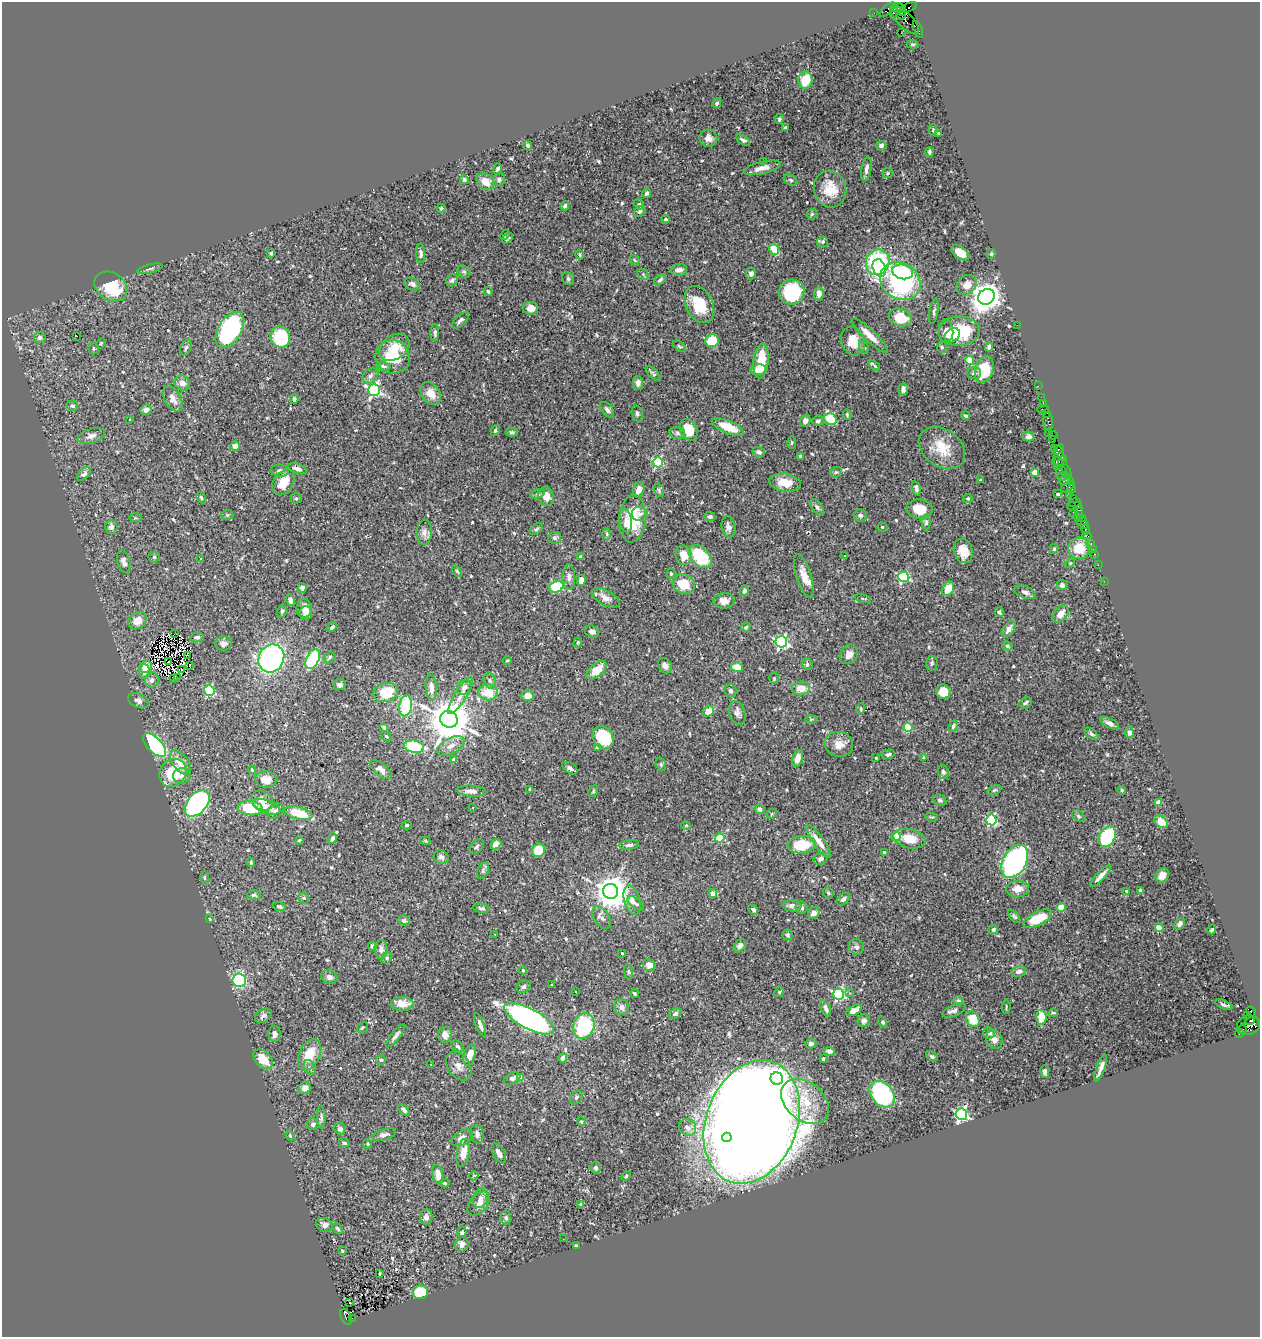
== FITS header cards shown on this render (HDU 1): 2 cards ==
NAXIS1  =                 1258
NAXIS2  =                 1335

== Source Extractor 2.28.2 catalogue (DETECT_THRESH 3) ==
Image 1258 x 1335 px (HDU 1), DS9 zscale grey, 1 PNG px = 1 image px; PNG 1262 x 1339 px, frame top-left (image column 1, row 1335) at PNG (2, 2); each listed source drawn as its Kron ellipse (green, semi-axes under 4 px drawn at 4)
Background 0.422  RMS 0.02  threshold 0.0591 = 3 sigma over >= 5 px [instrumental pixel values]
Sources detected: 588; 2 with non-positive FLUX_AUTO (blend fragments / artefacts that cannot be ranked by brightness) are neither listed nor drawn; of the other 586, the 500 brightest by FLUX_AUTO listed and drawn (86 fainter detections omitted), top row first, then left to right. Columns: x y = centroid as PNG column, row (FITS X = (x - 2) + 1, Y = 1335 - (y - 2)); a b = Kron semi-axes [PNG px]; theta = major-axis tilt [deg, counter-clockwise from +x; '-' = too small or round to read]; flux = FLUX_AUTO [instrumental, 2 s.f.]
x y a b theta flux
898 8 7 3 -3 16
908 8 9 3 24 180
887 10 9 3 43 73
894 12 6 4 80 330
903 12 4 3 - 250
874 13 2 2 - 6.5
901 15 3 2 - 210
905 20 19 7 -46 300
918 29 9 3 -69 46
901 33 3 2 - 1.6
913 44 6 3 -5 1.6
805 80 8 7 - 44
717 103 5 4 - 2.7
779 119 5 3 - 1.9
785 128 4 3 - 2.1
933 130 5 4 - 1.7
938 133 4 3 - 2.3
708 138 9 8 - 8.4
743 140 8 4 -29 3.2
527 145 5 4 - 2.4
881 146 5 5 - 4.1
929 152 5 4 - 2.6
763 161 2 2 - 18
762 168 19 6 13 11
497 169 6 3 70 2.6
866 169 12 5 80 5.4
888 173 5 5 - 1.8
499 179 7 6 - 3.9
464 180 4 4 - 4.3
791 180 7 5 -28 2.6
485 181 9 7 -43 16
830 189 18 16 -76 30
647 193 5 4 - 3.5
639 204 5 5 - 2.5
565 206 5 4 - 3
441 208 4 4 - 2.6
640 211 6 5 - 2.5
812 214 5 5 - 1.8
665 219 4 3 - 2.3
505 235 5 2 - 1.6
508 238 6 3 45 1.6
823 242 5 5 - 2.8
774 249 6 4 -54 37
271 253 3 3 - 2.2
421 253 9 4 -87 4.1
960 253 10 6 -37 16
991 254 5 4 - 1.8
580 255 5 3 - 1.8
635 260 5 4 - 1.6
878 262 13 11 62 170
879 268 9 6 -70 39
150 269 13 4 14 3.1
679 270 8 6 7 8.2
464 272 7 5 -35 2.5
902 272 10 7 -13 70
751 273 6 5 - 4.5
643 274 6 4 -46 2.6
568 279 6 5 - 2.7
452 280 6 5 - 3.3
660 280 7 4 43 2.6
900 281 21 18 -34 210
412 284 8 6 -23 4.9
966 285 11 9 44 13
111 287 17 13 -34 57
488 292 4 3 - 1.7
792 292 13 12 - 95
819 294 6 5 - 7.1
986 297 8 7 - 1700
699 305 19 13 -63 38
530 308 8 6 3 10
934 312 12 4 81 3.1
900 318 12 8 -19 33
460 320 10 5 44 3.9
1017 325 2 2 - 48
230 330 20 11 59 200
946 331 11 7 -85 12
959 331 21 14 2 67
435 333 9 4 88 2.7
870 335 24 6 -44 16
952 335 8 6 38 9.8
77 336 2 2 - 18
40 337 6 5 - 3.7
280 337 11 9 -69 85
712 341 7 6 - 37
853 341 15 11 -69 22
101 343 5 4 - 1.6
679 346 7 3 -35 1.5
394 347 16 12 35 20
864 347 7 4 -61 2.2
942 347 5 5 - 2.6
989 347 4 4 - 4.4
93 348 6 5 - 2.9
186 348 8 5 70 2.8
393 357 17 16 - 51
970 360 5 4 - 36
761 361 17 7 84 36
874 365 6 2 -39 2.6
383 366 7 5 -7 3.3
984 369 13 9 71 44
758 370 8 5 5 15
653 373 9 4 -47 2.5
974 373 7 6 - 3.8
370 376 9 6 45 4.5
182 383 8 7 - 8.8
638 383 7 5 -86 4.6
1038 386 2 2 - 10
903 389 6 4 87 5.3
374 390 6 6 - 280
431 393 12 9 -54 14
1041 397 2 2 - 20
173 399 14 8 -62 9
294 399 5 3 - 3.2
1043 403 2 2 - 13
72 406 6 5 - 3.4
1043 409 6 2 0 51
146 410 5 5 - 6.3
607 410 9 5 -53 5.2
1047 413 3 2 - 37
637 414 8 5 -74 3.5
847 415 5 4 - 1.6
966 416 4 3 - 2.4
830 419 6 5 - 37
129 420 3 2 - 2
805 421 6 5 - 5.9
818 421 5 5 - 3.1
1048 422 9 4 -82 110
728 427 17 6 -22 33
495 430 5 4 - 1.6
689 430 11 8 -64 31
512 432 6 4 0 2.3
677 433 8 6 -16 3.1
1048 433 4 3 - 54
1053 435 5 2 - 44
91 436 14 7 18 7
1029 436 6 5 - 3.8
1053 439 2 2 - 11
792 443 6 3 89 1.5
235 446 5 4 - 8.5
942 448 25 18 -36 35
1054 448 3 2 - 14
1058 450 6 3 40 41
759 452 6 4 -20 4.4
800 456 3 3 - 1.6
1059 458 12 5 -87 230
1058 461 5 3 - 130
658 462 5 5 - 110
1063 462 5 3 - 38
297 469 10 5 -18 6
280 471 9 6 -6 5.4
1061 471 6 3 -22 49
836 472 6 5 - 2.1
1035 472 4 4 - 14
1067 472 7 3 -64 100
84 474 8 5 45 3.9
1063 477 6 3 17 130
980 480 3 3 - 1.4
1065 480 6 4 35 58
1070 481 3 2 - 26
283 482 14 9 54 24
785 483 16 9 -9 19
1068 487 8 3 35 91
916 488 7 3 -73 4.5
1072 489 4 3 - 49
639 490 8 5 69 10
659 490 7 5 -70 2.3
538 494 7 4 18 2.4
1058 494 3 3 - 3.4
1070 494 2 2 - 15
546 496 10 7 -78 12
201 498 6 4 -63 1.8
296 498 5 5 - 2.1
968 498 4 4 - 1.6
1073 498 3 2 - 51
1075 503 6 3 17 56
1078 505 4 3 - 39
1071 506 4 3 - 58
817 507 9 5 -53 3.9
920 509 13 9 -8 21
1079 511 6 3 90 64
1073 512 3 2 - 78
640 514 8 7 - 5.7
227 515 6 5 - 2.1
860 515 6 6 - 3.2
710 517 5 4 - 2.7
1079 517 3 2 - 35
136 518 6 3 -1 1.6
632 518 24 13 86 58
1082 518 2 2 - 33
626 521 11 6 -82 7.3
1081 521 5 3 - 36
926 522 7 4 -86 2.5
1085 525 3 2 - 32
111 527 7 6 - 5.6
728 527 11 7 -78 5.8
882 527 5 4 - 1.9
536 529 7 4 36 2.1
1086 530 5 3 - 71
424 532 12 7 88 6.3
607 534 6 4 -88 1.8
1087 536 4 2 - 15
554 538 6 6 - 3.5
1091 544 4 3 - 39
1079 548 11 10 - 29
1054 549 5 4 - 1.7
1093 549 2 2 - 7
963 551 12 9 -72 14
1095 554 3 2 - 29
684 555 10 8 -78 19
700 556 14 9 -46 78
845 556 3 3 - 2.8
154 557 5 5 - 2.3
581 557 4 3 - 4.1
201 559 3 3 - 5.1
124 561 12 6 -76 6
1070 563 5 4 - 1.5
1098 565 2 2 - 5.1
457 571 6 4 -54 1.8
671 574 5 4 - 2.1
804 576 23 7 -73 15
569 577 12 6 -88 6.4
904 577 5 5 - 140
581 580 5 4 - 9.9
1104 581 2 2 - 8.8
684 584 11 9 -24 29
1062 585 5 5 - 4.8
556 587 7 5 24 81
302 588 4 4 - 6.5
948 589 7 5 61 23
744 591 5 4 - 3.8
1025 592 11 6 -21 5.2
605 598 15 7 -29 9.3
863 599 8 3 -13 1.7
291 600 6 4 -74 4.8
724 601 10 7 4 11
304 608 9 7 90 12
282 611 7 4 80 2.8
999 612 5 4 - 3.2
306 613 7 6 - 7.9
1061 614 10 6 47 10
137 621 10 8 39 16
332 627 5 4 - 3.2
746 627 5 4 - 2
1009 629 9 5 56 7
592 631 7 6 - 6
174 634 3 2 - 2.3
197 637 7 5 12 3.1
781 642 6 5 - 240
224 643 8 7 - 5.9
578 643 5 4 - 1.4
1007 646 5 4 - 2.3
849 654 10 8 54 8
188 655 4 2 - 1.6
330 657 6 4 42 2.5
271 658 14 12 61 310
313 659 10 6 65 170
507 660 4 3 - 1.7
169 662 3 2 - 1.9
932 663 7 5 78 2.8
807 664 5 5 - 3.9
190 665 3 2 - 2
665 666 8 6 -56 5.7
146 667 6 5 - 17
737 667 6 5 - 18
181 670 3 2 - 1.9
597 670 12 6 41 22
144 672 7 5 -88 7.7
178 677 4 2 - 2.3
174 678 3 2 - 3.1
774 678 6 4 89 1.6
152 680 7 7 - 5.7
490 681 8 5 -70 3.7
340 685 6 5 - 4.5
431 687 13 5 -85 11
464 687 8 6 44 6
801 688 9 7 4 15
209 690 5 5 - 110
731 691 6 6 - 3.3
386 692 12 9 16 39
488 692 10 8 0 29
943 692 7 7 - 22
460 696 21 5 59 9.7
527 696 6 5 - 10
138 701 11 7 -23 6
1026 703 7 5 38 2.9
406 706 11 6 81 72
861 709 5 4 - 1.9
708 711 6 5 - 19
737 713 12 8 -71 6.1
449 719 9 8 - 5300
811 719 6 4 2 1.7
1110 723 10 4 -25 5
953 726 6 4 65 2.4
384 727 4 4 - 3.4
908 728 4 4 - 60
1129 732 5 4 - 4.5
1092 734 8 4 -39 2.6
386 736 6 3 -41 1.5
603 738 12 10 -58 67
839 744 14 12 -11 13
154 745 15 7 -45 220
451 746 15 8 28 11
414 747 10 6 -9 69
597 748 4 4 - 6.3
888 754 7 4 14 3.2
798 758 8 5 73 10
876 758 3 3 - 1.6
923 758 4 3 - 1.5
454 759 4 3 - 5.1
180 762 14 7 -52 20
661 764 7 5 -70 2.2
570 768 8 5 -33 4.6
252 770 4 3 - 1.6
381 770 13 6 -39 11
943 772 7 5 -70 2.9
173 773 15 13 51 51
182 776 9 7 9 6.7
266 779 10 8 -2 16
530 789 4 3 - 1.6
994 790 7 4 25 2
1122 790 4 4 - 2.1
471 791 15 5 -4 8.1
593 791 6 4 62 1.6
940 800 7 5 -30 3.2
262 801 12 9 -40 14
1158 802 4 4 - 17
197 804 15 9 48 250
267 807 14 6 -19 15
250 808 12 7 -5 49
472 808 3 3 - 2.4
760 809 5 4 - 5.1
275 811 9 7 33 4.4
299 813 14 6 -16 41
772 814 5 4 - 1.8
1079 816 7 5 -41 2.6
932 817 6 4 -17 1.7
991 820 5 5 - 140
1161 822 7 5 -37 13
407 825 5 4 - 1.8
686 825 4 4 - 1.6
896 836 4 4 - 46
1107 837 11 7 63 100
332 838 5 4 - 4
720 838 5 4 - 48
910 839 16 9 -13 23
299 840 3 2 - 1.7
425 841 5 4 - 1.6
819 841 20 5 -54 15
496 844 6 4 42 8.3
629 845 10 5 6 4.1
802 845 14 8 4 43
476 847 8 5 48 3.2
538 850 7 6 - 37
884 852 3 3 - 1.9
441 857 8 6 -37 3.9
820 859 7 5 21 4.3
1015 861 18 11 60 300
251 862 4 4 - 1.8
483 870 8 5 65 3.2
1162 875 8 6 57 8.2
1101 876 14 4 47 8.4
204 877 7 3 -89 1.5
1018 889 11 8 3 12
1140 890 4 3 - 2.1
611 891 7 7 - 2700
1126 891 3 3 - 1.7
713 893 4 4 - 7.7
828 893 6 5 - 2.7
254 895 7 5 -2 2.4
304 898 5 5 - 2
843 899 7 5 41 3.3
632 900 15 8 -76 10
636 903 10 5 -39 3.7
792 906 9 5 -5 7.5
279 907 7 4 -20 2.4
1061 907 4 4 - 36
482 908 8 4 -10 3.1
802 908 6 5 - 4.1
753 910 5 4 - 3.7
814 913 6 5 - 9.6
1014 916 8 4 -51 2.3
602 917 12 7 -58 7.3
209 919 3 3 - 1.4
1038 919 15 6 27 42
404 920 6 5 - 3.8
1180 924 6 4 52 4.2
1159 928 4 4 - 27
993 929 5 4 - 2.9
1212 930 4 3 - 2.6
495 934 3 3 - 1.7
787 935 5 5 - 3.4
372 946 4 4 - 2
740 946 7 5 50 4.4
856 947 8 7 - 4.7
381 949 9 6 -88 6.3
622 953 3 3 - 1.7
387 958 6 5 - 2.4
649 965 6 5 - 11
523 970 4 3 - 1.5
1019 971 7 5 12 6.3
628 972 7 4 -81 1.9
329 977 8 6 -22 5.5
239 980 7 6 - 130
552 985 3 3 - 1.5
524 987 7 6 - 3.2
576 992 3 2 - 1.7
779 992 5 4 - 1.7
849 992 3 3 - 2.4
634 993 4 3 - 2
838 994 5 5 - 190
958 1001 5 4 - 4.9
402 1004 11 7 -2 17
1224 1005 9 3 -24 2.6
621 1007 8 7 - 5.4
1006 1007 7 2 87 1.4
826 1008 9 4 -66 5.7
854 1010 9 4 30 12
954 1011 12 6 24 4.7
1251 1012 6 3 -64 93
1053 1013 4 3 - 1.9
675 1014 7 4 32 2.9
1247 1015 3 2 - 5.9
263 1016 9 6 33 4.6
1041 1017 7 5 -88 24
529 1019 28 10 -28 500
973 1019 8 6 -60 26
864 1021 6 6 - 6.2
1250 1021 4 3 - 150
883 1022 5 4 - 2.7
480 1025 12 4 -68 5.4
1248 1025 11 9 12 530
584 1026 13 10 72 93
362 1028 6 3 44 1.4
1242 1029 4 3 - 25
989 1033 6 5 - 4.2
1239 1033 4 3 - 40
275 1034 8 6 -86 5.8
445 1035 8 7 - 11
395 1036 14 4 51 4.9
994 1040 9 8 - 7
811 1044 5 5 - 3.9
458 1046 7 5 -40 3
829 1051 5 4 - 6.4
309 1055 16 10 65 34
470 1055 11 5 74 17
932 1056 6 4 -36 2.8
563 1058 4 4 - 7.8
263 1059 11 7 -46 27
823 1059 4 3 - 1.7
381 1060 5 5 - 1.8
431 1064 3 2 - 1.8
459 1066 16 11 -54 11
310 1067 8 5 -64 3.3
1101 1068 14 3 70 6.6
1045 1072 6 4 -82 3.2
521 1077 4 4 - 17
512 1079 9 5 25 4.2
777 1079 6 6 - 470
305 1088 6 6 - 8.8
882 1094 15 11 -50 140
576 1097 7 5 53 2.8
805 1101 27 19 -40 49
404 1110 6 4 -48 5.2
961 1114 5 5 - 300
321 1117 11 4 -89 3.2
581 1122 4 4 - 2
752 1122 63 45 70 8000
313 1124 6 5 - 5.6
687 1128 9 7 -32 7.7
340 1129 6 5 - 4.9
477 1134 9 6 -77 6
290 1135 5 3 - 1.6
384 1135 12 5 16 5.2
727 1137 5 4 - 120
462 1138 12 6 29 7.7
344 1143 5 4 - 2.2
368 1144 5 4 - 1.6
463 1153 14 6 79 15
499 1153 11 5 -62 6.2
596 1168 6 5 - 3
438 1174 10 5 -78 13
474 1176 5 4 - 1.6
626 1176 5 3 - 1.4
444 1183 5 3 - 1.8
480 1198 10 7 70 6.2
479 1204 14 8 50 8.8
581 1204 4 3 - 2.4
426 1217 8 6 90 5.8
506 1218 7 5 -80 3.3
324 1225 8 6 -21 6.5
338 1229 6 4 -46 2
462 1232 5 4 - 2.6
563 1239 3 2 - 1.8
462 1244 7 6 - 6.5
576 1245 3 3 - 1.7
342 1251 4 3 - 1.5
380 1273 3 2 - 1.5
420 1292 7 7 - 38
350 1302 3 2 - 2.5
346 1317 8 5 -62 370
352 1318 2 2 - 32
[86 fainter detections neither listed nor drawn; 2 non-positive-flux detections neither listed nor drawn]